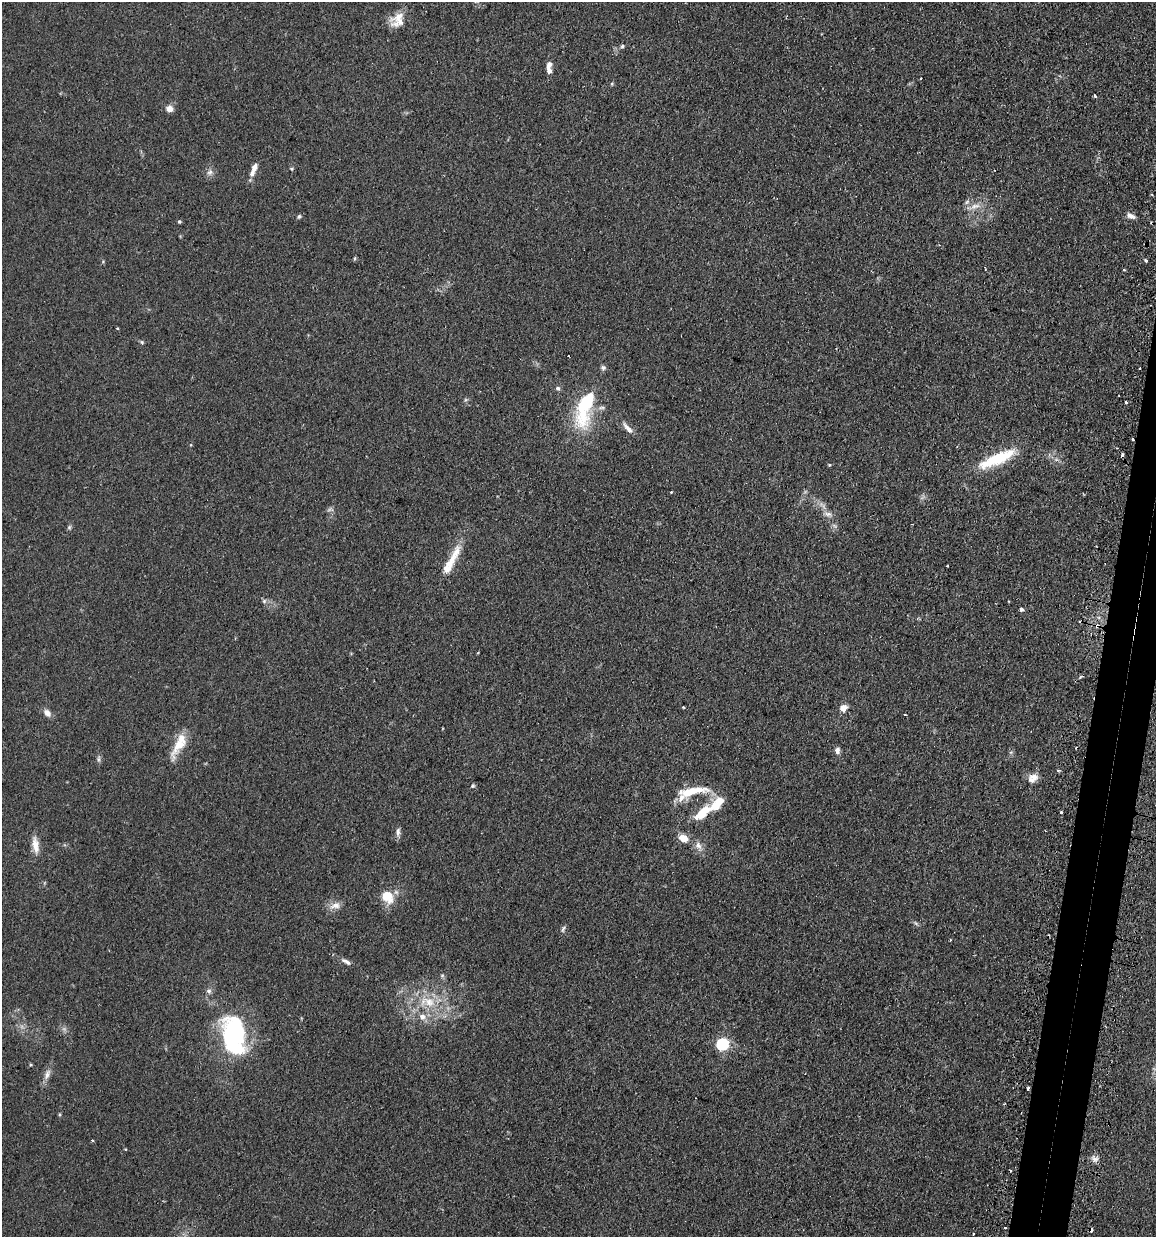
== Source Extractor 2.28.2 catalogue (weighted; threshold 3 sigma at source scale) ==
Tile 10 of 4 x 4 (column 2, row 3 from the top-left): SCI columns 1303-2456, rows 1265-2499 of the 5030 x 5000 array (HDU 1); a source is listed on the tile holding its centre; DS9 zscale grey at full resolution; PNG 1158 x 1239 px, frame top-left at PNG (2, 2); no overlay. Shown black and unused: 3% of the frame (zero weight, under 2 of 3 exposures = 4% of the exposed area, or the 3 px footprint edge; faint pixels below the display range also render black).
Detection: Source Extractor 2.28.2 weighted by HDU 2 'WHT'; one run over the whole footprint, this tile lists its part. Background 0.107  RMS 0.0075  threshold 0.0339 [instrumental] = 3 sigma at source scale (4.5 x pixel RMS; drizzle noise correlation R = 1.50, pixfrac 1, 0.05/0.05 arcsec/px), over >= 5 px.
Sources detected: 91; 8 cosmic-ray / hot-pixel residue — not listed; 11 inside a brighter listed object's ellipse — not listed separately; the other 72 listed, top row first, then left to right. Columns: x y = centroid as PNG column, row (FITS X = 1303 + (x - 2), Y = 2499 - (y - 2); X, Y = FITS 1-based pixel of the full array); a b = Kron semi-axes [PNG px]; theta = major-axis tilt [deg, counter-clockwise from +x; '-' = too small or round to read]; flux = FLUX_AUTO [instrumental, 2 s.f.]
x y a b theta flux
399 16 31 10 46 10
622 46 6 5 - 1.2
549 65 7 6 - 3.8
612 84 5 5 - 0.94
1095 96 3 3 - 2.1
170 109 7 7 - 5.8
254 167 9 6 65 4.5
292 169 5 4 - 0.92
210 172 9 7 62 3.1
1152 194 4 3 - 0.86
975 206 19 7 19 6.6
299 216 6 4 57 1.3
1131 216 11 6 -22 3.6
179 221 4 4 - 1.3
355 258 5 4 - 0.99
1145 260 3 3 - 1.9
1124 270 3 3 - 0.79
117 328 4 3 - 0.68
142 342 5 4 - 1.2
603 368 7 7 - 1.8
558 388 6 5 - 1.9
465 400 6 4 71 1.1
1126 402 3 3 - 1.7
585 407 44 17 74 61
627 428 18 6 -48 4.9
1133 439 3 2 - 1.6
999 458 48 13 24 34
829 465 4 4 - 0.81
671 492 3 3 - 0.81
330 509 10 5 4 1.9
828 514 14 6 -10 3.7
69 527 6 5 - 1.3
453 557 42 10 64 17
947 566 2 2 - 0.74
264 601 6 6 - 1.6
683 707 3 2 - 0.79
843 708 9 8 - 5.3
47 713 11 8 -49 4.3
905 715 3 3 - 1.4
179 745 36 12 60 17
837 750 8 6 -85 3.1
1011 752 6 4 18 1
99 759 10 4 85 1.8
1058 770 4 3 - 1.2
1033 777 13 10 -25 5.8
473 786 6 5 - 1.3
691 791 38 10 11 24
1061 812 3 3 - 1.7
702 813 29 11 42 21
398 832 11 6 83 3.1
683 838 9 7 -25 10
35 845 24 8 -82 8.3
698 845 12 8 -60 5.1
387 896 12 10 -53 18
335 905 15 9 12 6.1
916 923 7 5 -32 1.4
563 929 9 5 60 1.8
346 961 15 5 -30 3.2
442 975 6 5 - 1.4
209 991 8 6 -62 2.4
429 1002 20 14 -30 19
422 1017 10 8 -26 5.4
234 1035 43 24 -82 100
722 1044 6 5 - 110
31 1065 4 4 - 0.81
47 1074 16 7 68 5
1028 1088 4 3 - 2.8
59 1114 5 3 - 0.82
92 1140 3 3 - 1.2
1095 1159 10 6 9 3.4
1005 1227 3 3 - 1.3
973 1234 3 2 - 0.69
Overlapping masked pixels (flux is a lower limit): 1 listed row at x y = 1133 439